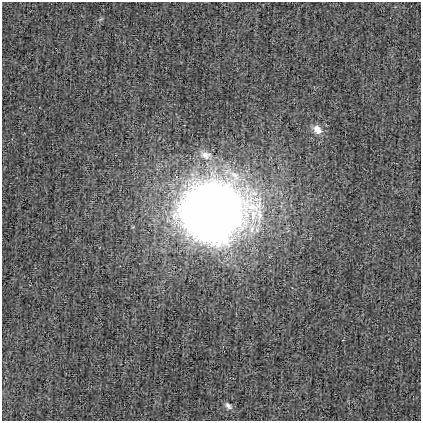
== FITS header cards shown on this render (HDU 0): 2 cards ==
NAXIS1  =                  419
NAXIS2  =                  419

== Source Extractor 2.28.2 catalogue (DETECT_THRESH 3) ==
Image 419 x 419 px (HDU 0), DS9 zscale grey, 1 PNG px = 1 image px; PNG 423 x 423 px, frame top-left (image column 1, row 419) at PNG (2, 2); no overlay
Background -6.67e-04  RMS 0.027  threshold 0.0818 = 3 sigma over >= 5 px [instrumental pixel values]
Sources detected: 4; all 4 listed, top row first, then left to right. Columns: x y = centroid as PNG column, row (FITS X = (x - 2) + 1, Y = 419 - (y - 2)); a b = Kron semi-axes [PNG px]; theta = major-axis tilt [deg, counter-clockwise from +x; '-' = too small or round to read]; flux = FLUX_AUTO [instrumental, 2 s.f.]
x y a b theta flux
317 130 11 9 -49 16
206 155 16 11 -7 20
212 211 53 47 10 2200
228 406 10 6 -46 7.3